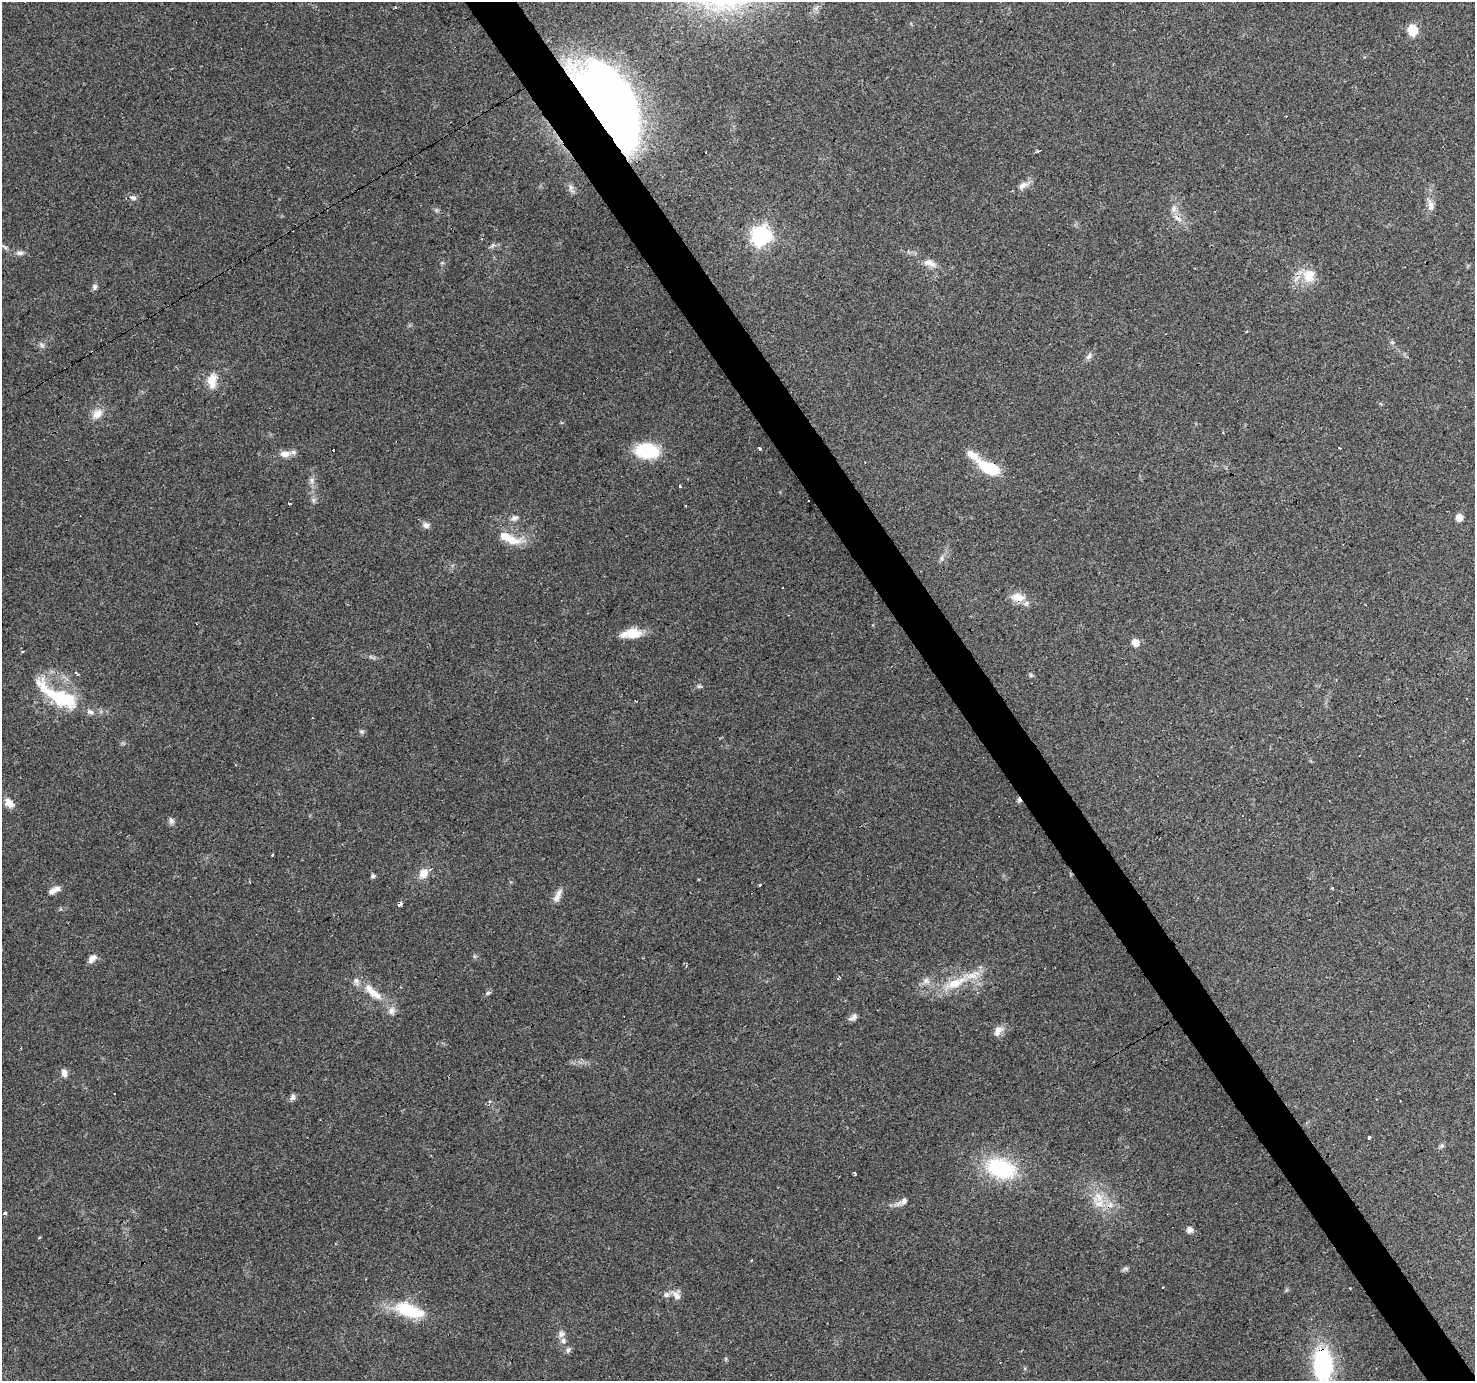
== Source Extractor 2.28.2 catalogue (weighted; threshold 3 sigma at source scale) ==
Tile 6 of 4 x 4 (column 2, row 2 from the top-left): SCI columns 1474-2946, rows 2934-4312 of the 5891 x 5804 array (HDU 1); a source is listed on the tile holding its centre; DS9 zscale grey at full resolution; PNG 1477 x 1383 px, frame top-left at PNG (2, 2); no overlay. Shown black and unused: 4% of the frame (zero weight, under 2 of 3 exposures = <1% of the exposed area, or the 3 px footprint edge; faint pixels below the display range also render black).
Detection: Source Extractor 2.28.2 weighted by HDU 2 'WHT'; one run over the whole footprint, this tile lists its part. Background 0.0956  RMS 0.0068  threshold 0.0306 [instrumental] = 3 sigma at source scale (4.5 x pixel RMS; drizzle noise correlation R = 1.50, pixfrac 1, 0.0396/0.0396 arcsec/px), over >= 5 px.
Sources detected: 96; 1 inside a brighter object's white glare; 3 cosmic-ray / hot-pixel residue — not listed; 10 inside a brighter listed object's ellipse — not listed separately; the other 82 listed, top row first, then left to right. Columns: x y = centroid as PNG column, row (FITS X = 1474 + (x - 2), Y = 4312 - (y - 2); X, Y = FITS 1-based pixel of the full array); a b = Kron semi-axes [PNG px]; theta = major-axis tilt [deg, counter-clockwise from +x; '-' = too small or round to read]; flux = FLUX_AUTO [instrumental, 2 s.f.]
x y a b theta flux
395 7 3 2 - 0.99
1413 30 12 10 -74 11
603 113 62 39 -67 1200
1039 151 4 3 - 1.3
706 152 3 2 - 0.57
1023 185 16 7 26 4.5
571 187 7 4 -18 1.6
133 198 9 7 -7 2.4
1431 205 17 8 -83 5
1177 218 15 6 -41 4.4
761 236 8 7 - 320
4 247 12 4 -28 1.8
20 253 9 6 2 2.5
930 263 19 8 -18 5.6
1309 276 18 16 66 13
95 287 8 6 63 1.9
1247 331 3 3 - 1.3
42 345 8 5 -37 1.7
1089 356 10 6 57 2.4
212 381 21 12 85 10
97 414 15 11 38 6.8
759 448 3 3 - 4.7
1339 448 3 3 - 2.3
333 450 3 3 - 2.5
647 451 20 13 -5 40
285 454 15 9 4 6.1
989 468 25 11 -28 29
312 480 10 6 73 2.6
680 486 4 3 - 0.81
313 500 7 6 - 1.7
289 504 3 3 - 5.8
514 518 9 7 20 2.6
1459 518 7 6 - 5.6
426 525 9 8 - 2.9
512 540 24 12 -5 13
941 558 7 4 90 1.4
783 587 3 2 - 0.62
1017 597 20 10 -9 8.9
632 633 26 11 6 13
1136 643 8 7 - 5.8
23 651 3 2 - 0.74
1031 675 6 5 - 1.1
699 686 6 6 - 1.2
60 697 58 17 -30 50
361 731 7 5 -52 1.3
9 803 14 8 -48 5.7
171 821 8 7 - 2.3
272 855 3 2 - 1.2
423 873 11 10 - 7.8
373 876 5 5 - 1.6
760 885 3 3 - 4.7
52 891 11 8 26 3.3
556 898 13 9 54 4.3
400 904 4 3 - 11
92 959 12 7 48 4.1
838 978 3 3 - 1.1
926 981 10 9 - 3.8
955 983 37 11 23 21
373 992 33 10 -40 15
488 993 7 5 16 1.4
853 1017 14 5 37 2.7
998 1031 16 9 52 4.4
64 1073 10 7 -76 3.2
114 1093 2 2 - 0.49
293 1097 8 6 71 2.3
1369 1137 4 3 - 4.2
1442 1146 6 6 - 1.3
1001 1168 38 25 -18 51
855 1174 3 2 - 1.2
1099 1197 17 10 -55 11
903 1202 18 7 32 4.2
5 1213 4 3 - 1.3
1190 1230 6 6 - 3.8
39 1238 3 3 - 1.1
752 1260 3 2 - 1.2
1125 1269 9 5 33 1.5
666 1295 8 7 - 2.6
676 1296 16 8 -50 4.6
409 1310 34 15 -18 34
561 1334 8 8 - 2.9
568 1350 8 6 62 2
1323 1365 36 20 -89 73
Overlapping masked pixels (flux is a lower limit): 5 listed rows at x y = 603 113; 1177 218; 989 468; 1017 597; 1323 1365
Isophote crosses this tile's border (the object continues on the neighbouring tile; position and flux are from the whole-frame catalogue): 2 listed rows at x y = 603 113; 1323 1365